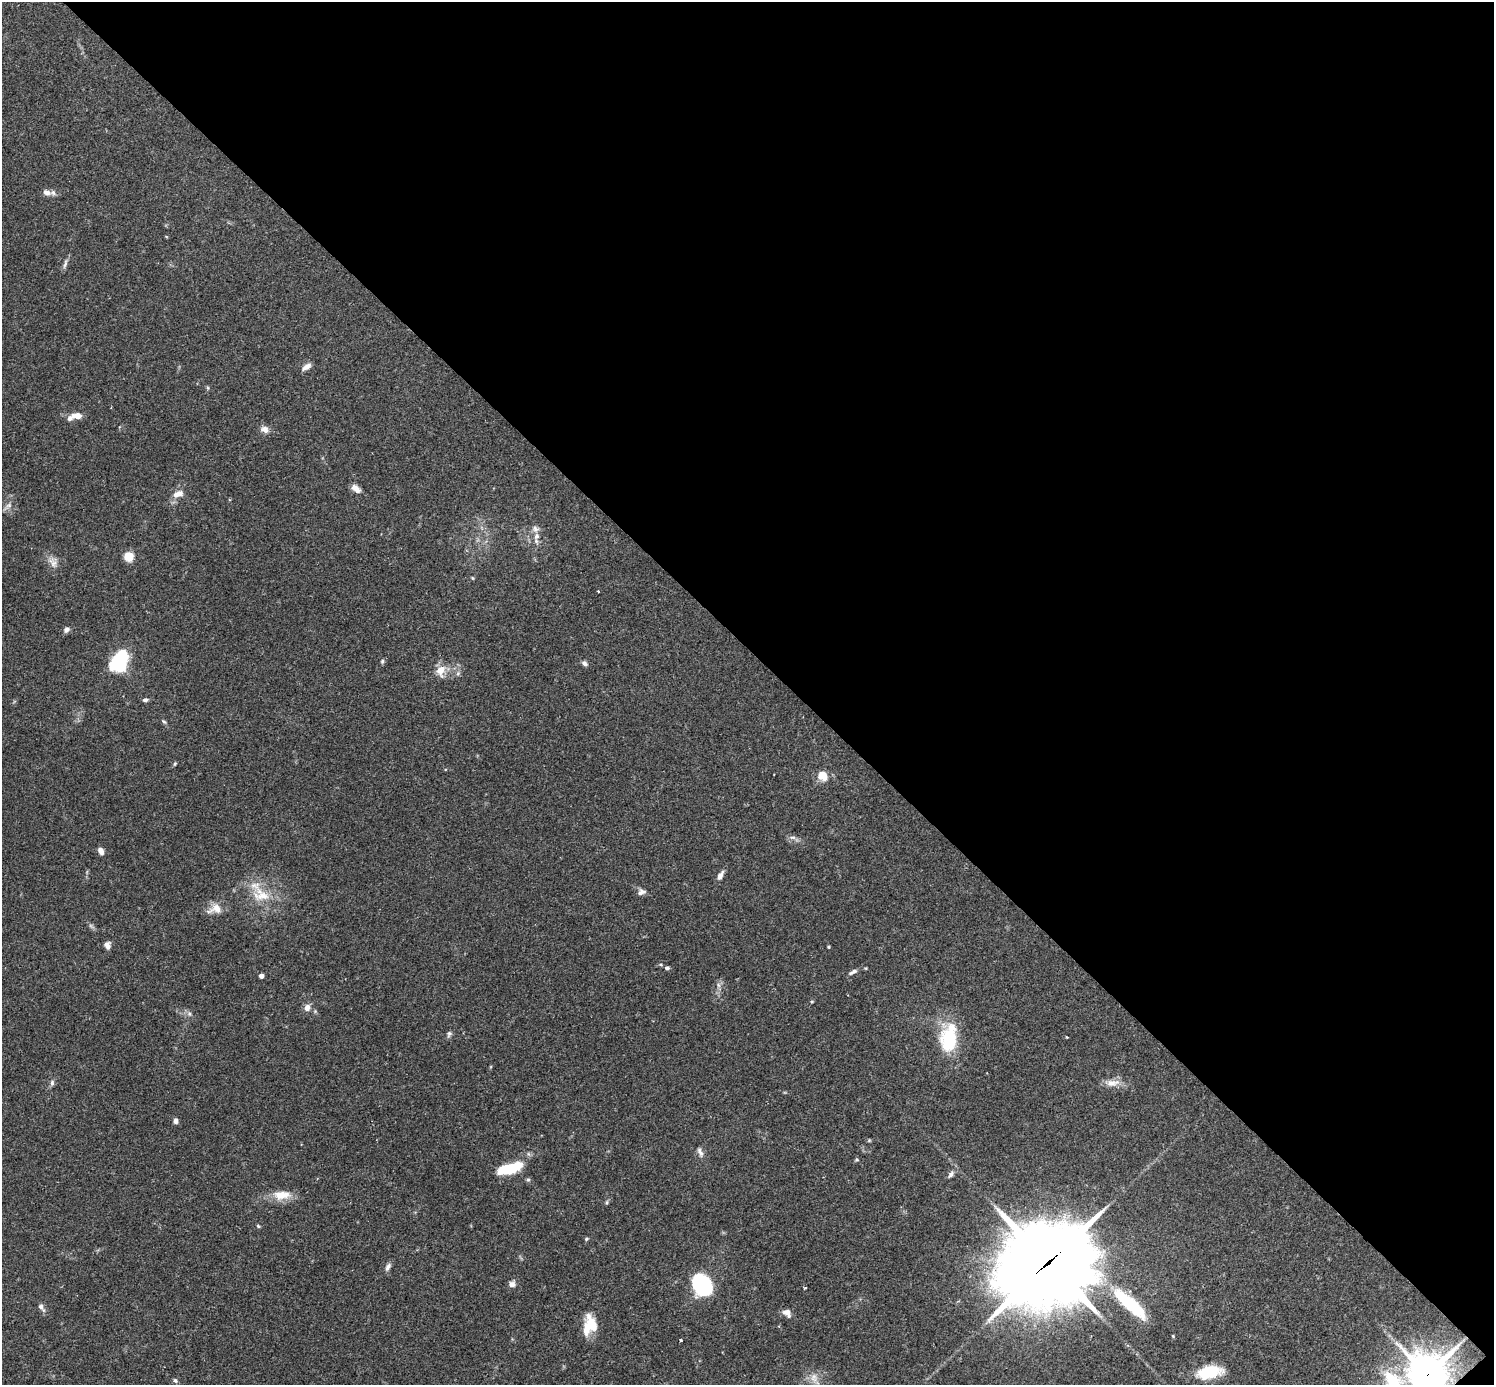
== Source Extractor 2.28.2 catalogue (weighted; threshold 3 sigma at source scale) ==
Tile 8 of 4 x 4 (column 4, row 2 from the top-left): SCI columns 4518-6009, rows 2954-4336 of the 6041 x 6040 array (HDU 1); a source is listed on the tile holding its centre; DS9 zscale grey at full resolution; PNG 1496 x 1387 px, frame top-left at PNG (2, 2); no overlay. Shown black and unused: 47% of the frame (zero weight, under 2 of 3 exposures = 2% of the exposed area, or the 3 px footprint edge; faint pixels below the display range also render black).
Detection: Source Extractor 2.28.2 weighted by HDU 2 'WHT'; one run over the whole footprint, this tile lists its part. Background 0.101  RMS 0.0058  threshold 0.0263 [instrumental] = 3 sigma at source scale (4.5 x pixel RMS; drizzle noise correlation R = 1.50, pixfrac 1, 0.05/0.05 arcsec/px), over >= 5 px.
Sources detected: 71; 4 inside a brighter listed object's ellipse — not listed separately; the other 67 listed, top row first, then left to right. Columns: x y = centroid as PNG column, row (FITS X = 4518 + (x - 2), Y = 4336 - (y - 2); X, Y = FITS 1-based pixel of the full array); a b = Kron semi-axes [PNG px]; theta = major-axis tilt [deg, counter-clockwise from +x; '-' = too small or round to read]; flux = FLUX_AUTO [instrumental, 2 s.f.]
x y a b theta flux
46 192 10 8 -25 3.5
65 263 15 5 72 1.9
307 367 12 6 32 2.9
77 416 10 6 -3 5.5
265 429 11 8 -26 3.4
356 489 13 7 -39 3.6
178 494 16 9 20 4.7
8 505 10 6 23 2.2
536 536 11 8 76 3.6
129 556 5 5 - 28
53 563 17 9 -58 4.3
473 578 5 4 - 0.61
66 629 8 6 44 1.7
382 661 6 4 70 0.9
584 663 7 5 -41 1.7
119 664 11 7 74 120
441 671 16 12 77 6.7
458 673 6 5 - 1.1
145 700 6 4 3 1.6
164 722 7 4 -40 0.94
175 764 6 4 69 0.74
823 776 10 9 - 8.5
793 837 9 4 -1 1.7
101 851 7 5 -66 3.2
720 875 10 5 64 3.4
641 892 10 8 25 2.3
261 895 28 21 -28 19
215 909 20 12 21 6.6
107 945 8 7 - 2.7
828 947 4 3 - 0.56
667 968 6 5 - 1.2
853 972 13 4 27 1.8
261 976 4 4 - 3.2
718 985 7 4 -88 1.5
812 1001 5 3 - 0.54
307 1008 9 7 69 3.2
189 1014 6 5 - 1.4
449 1034 8 6 73 1.4
1067 1037 3 3 - 0.4
949 1038 38 22 82 29
52 1083 9 5 83 1.6
1112 1083 21 9 7 5.7
176 1121 6 5 - 2
869 1141 6 4 20 0.66
700 1152 13 6 -67 2.3
857 1160 6 3 0 0.63
509 1168 27 10 16 22
951 1174 9 6 52 2
528 1180 6 5 - 0.88
281 1195 23 11 2 10
607 1202 6 4 72 0.8
258 1226 5 4 - 0.69
586 1239 5 4 - 0.76
1048 1262 40 34 25 4300
388 1267 11 6 63 2.2
512 1284 8 7 - 2.5
702 1285 15 12 -53 85
805 1288 3 3 - 1.1
1130 1304 48 13 -42 38
41 1307 13 6 -53 2.3
787 1313 10 7 -44 3.6
592 1327 23 11 -24 7.9
681 1340 4 3 - 0.51
1209 1372 27 13 10 22
1427 1375 19 13 26 1500
814 1378 15 9 -75 4.9
175 1380 6 5 - 1.3
Overlapping masked pixels (flux is a lower limit): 2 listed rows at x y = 1048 1262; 1427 1375
Isophote crosses this tile's border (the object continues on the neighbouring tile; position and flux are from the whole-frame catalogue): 1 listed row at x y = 1427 1375